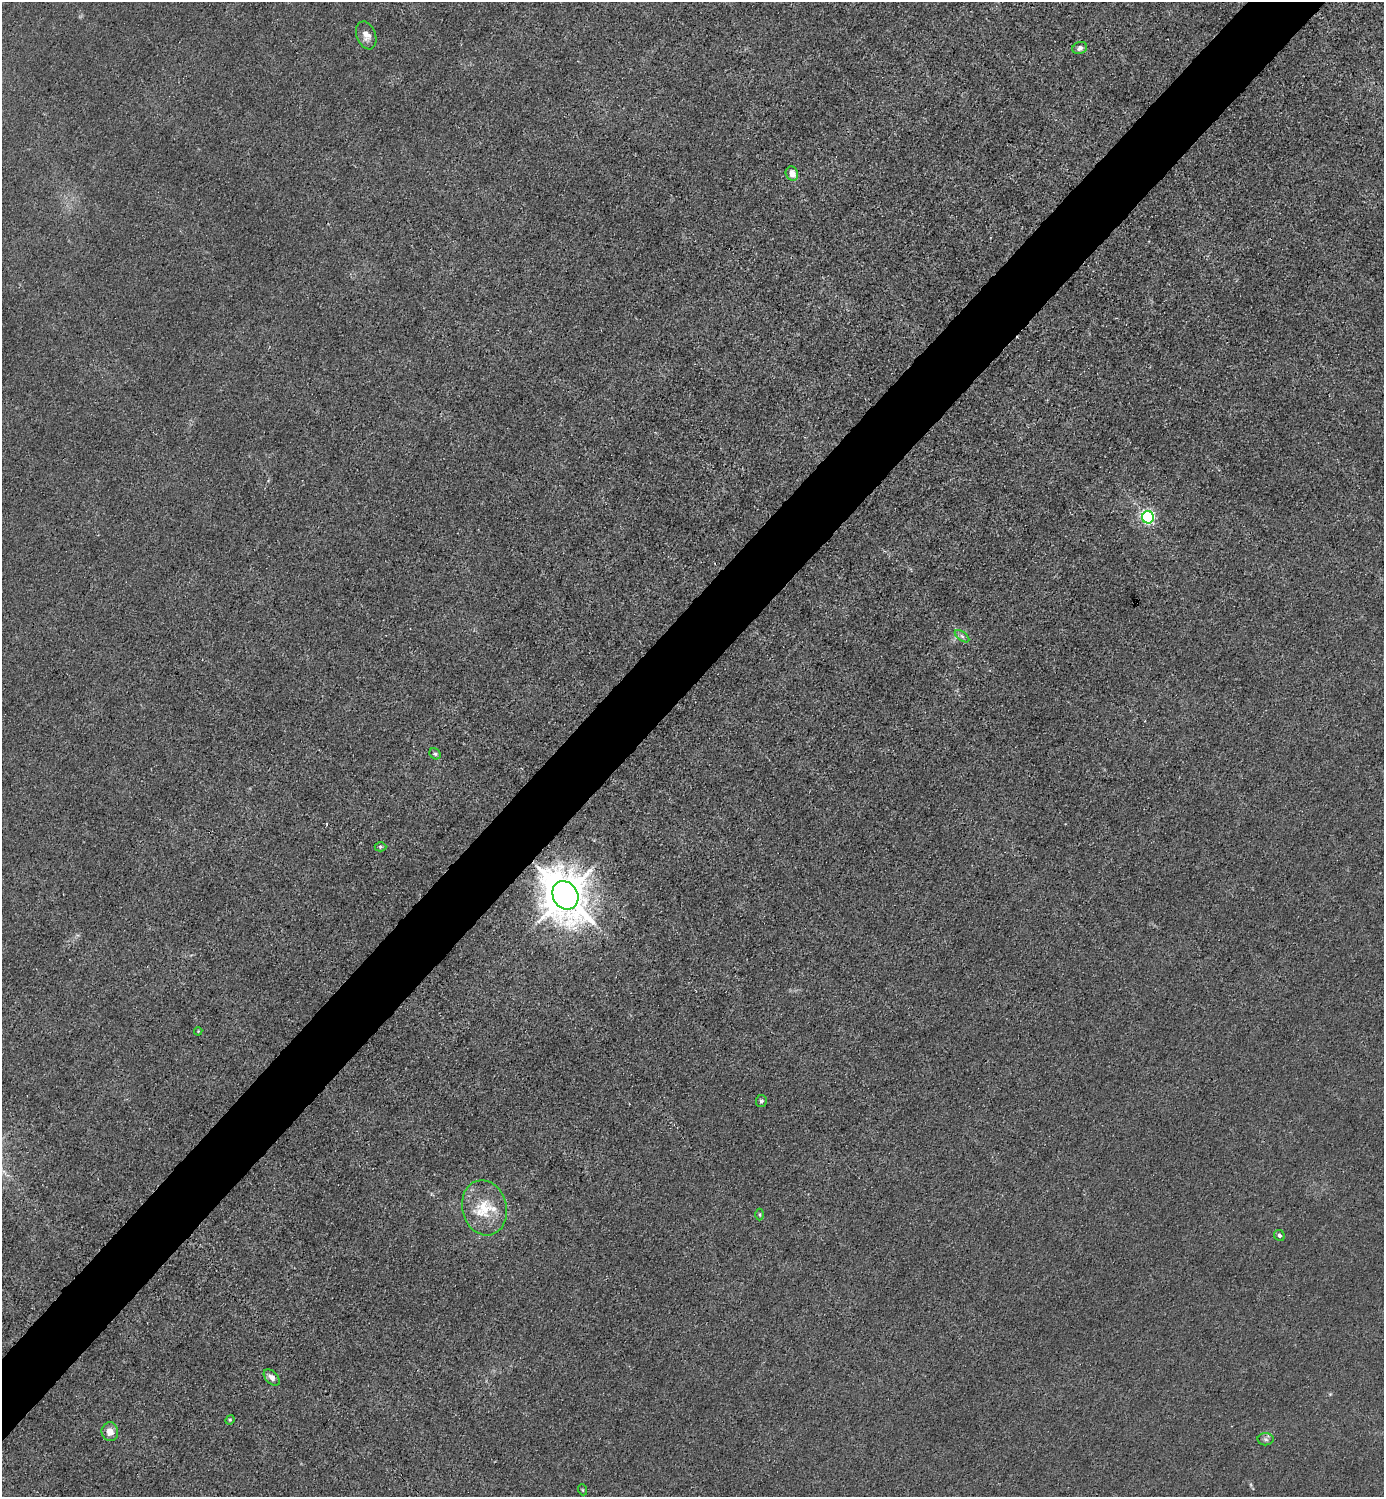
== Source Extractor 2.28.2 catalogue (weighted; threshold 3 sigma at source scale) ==
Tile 10 of 4 x 4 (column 2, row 3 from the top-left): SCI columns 1683-3064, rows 1498-2992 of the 5985 x 5985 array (HDU 1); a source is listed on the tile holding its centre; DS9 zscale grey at full resolution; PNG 1386 x 1499 px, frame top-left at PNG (2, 2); each listed source drawn as its Kron ellipse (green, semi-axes under 4 px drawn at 4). Shown black and unused: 5% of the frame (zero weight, under 3 of 4 exposures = <1% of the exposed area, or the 3 px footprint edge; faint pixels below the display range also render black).
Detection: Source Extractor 2.28.2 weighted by HDU 2 'WHT'; one run over the whole footprint, this tile lists its part. Background 0.0222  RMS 0.0062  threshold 0.0281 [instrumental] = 3 sigma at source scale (4.5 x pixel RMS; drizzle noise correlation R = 1.50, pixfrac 1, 0.05/0.05 arcsec/px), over >= 5 px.
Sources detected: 19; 1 inside a brighter listed object's ellipse — not listed separately; the other 18 listed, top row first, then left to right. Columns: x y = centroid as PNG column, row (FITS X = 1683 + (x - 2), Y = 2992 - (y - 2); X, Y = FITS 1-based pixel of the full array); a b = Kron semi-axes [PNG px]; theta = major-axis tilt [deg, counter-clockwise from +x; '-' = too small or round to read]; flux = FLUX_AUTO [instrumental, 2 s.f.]
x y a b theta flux
366 35 14 9 -68 5
1080 48 7 6 - 2.3
792 174 7 6 - 4.9
1148 517 6 6 - 150
962 636 8 4 -37 1.6
435 754 6 5 - 1.2
380 847 6 4 0 0.93
565 895 15 12 -60 2600
198 1031 4 4 - 0.55
761 1101 6 5 - 1.5
484 1208 28 22 -75 22
760 1214 6 3 -90 0.69
1279 1235 6 5 - 1.3
272 1377 10 6 -45 3.6
230 1420 5 4 - 0.89
110 1432 9 8 - 5.5
1266 1439 8 6 -3 1.7
583 1490 5 3 - 0.58